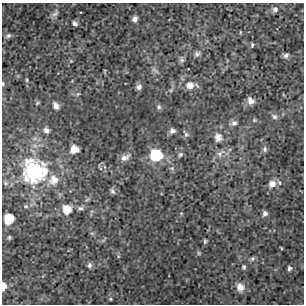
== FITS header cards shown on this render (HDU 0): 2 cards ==
NAXIS1  =                  302 / NUMBER OF ELEMENTS ALONG THIS AXIS
NAXIS2  =                  302 / NUMBER OF ELEMENTS ALONG THIS AXIS

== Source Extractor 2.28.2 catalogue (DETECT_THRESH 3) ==
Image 302 x 302 px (HDU 0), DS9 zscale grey, 1 PNG px = 1 image px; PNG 306 x 306 px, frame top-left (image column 1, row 302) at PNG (2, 3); no overlay
Background 4.58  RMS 0.87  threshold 2.62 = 3 sigma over >= 5 px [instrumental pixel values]
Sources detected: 59; all 59 listed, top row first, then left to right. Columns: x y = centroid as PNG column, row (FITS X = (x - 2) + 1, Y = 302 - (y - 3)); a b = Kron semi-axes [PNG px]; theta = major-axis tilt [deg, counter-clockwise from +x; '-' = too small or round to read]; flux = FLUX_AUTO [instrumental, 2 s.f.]
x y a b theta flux
275 9 7 7 - 210
55 13 12 7 44 240
135 19 6 4 69 230
75 23 7 5 -34 160
240 32 5 3 - 55
8 36 8 5 27 140
252 45 5 3 - 88
197 54 8 6 42 170
286 55 7 6 - 180
181 60 9 6 -84 150
71 61 4 4 - 49
155 70 12 3 -38 130
27 80 5 3 - 71
3 84 5 4 - 82
190 85 10 9 - 530
139 87 6 6 - 210
171 90 6 4 72 93
78 94 6 4 44 83
251 101 8 7 - 380
37 103 6 3 45 64
56 106 6 5 - 310
159 107 7 6 - 130
274 117 8 6 -27 190
254 120 5 4 - 76
234 123 9 6 9 210
46 130 6 5 - 210
172 131 7 6 - 230
186 134 9 6 -55 150
218 137 9 7 -72 470
74 149 7 6 - 680
265 149 8 6 88 150
220 153 15 8 45 370
180 154 6 5 - 130
156 155 9 8 - 3400
125 157 12 6 24 340
105 167 5 3 - 71
172 168 7 5 -6 120
34 171 10 10 - 24000
54 180 13 11 40 700
272 184 9 8 - 470
112 191 8 5 -64 140
26 206 5 4 - 71
80 208 9 5 6 160
67 210 9 8 - 890
265 213 6 5 - 230
9 219 7 7 - 1800
92 233 7 4 -19 86
9 237 5 4 - 76
103 240 7 4 19 96
205 241 6 4 81 93
281 248 4 3 - 46
198 253 6 4 -89 79
252 259 7 6 - 130
89 265 6 5 - 190
244 267 6 5 - 110
289 268 6 5 - 130
3 286 7 4 88 600
240 287 10 9 - 550
110 299 4 4 - 65
At the frame edge (FLAGS 8, measured only in part): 2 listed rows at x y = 3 84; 3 286